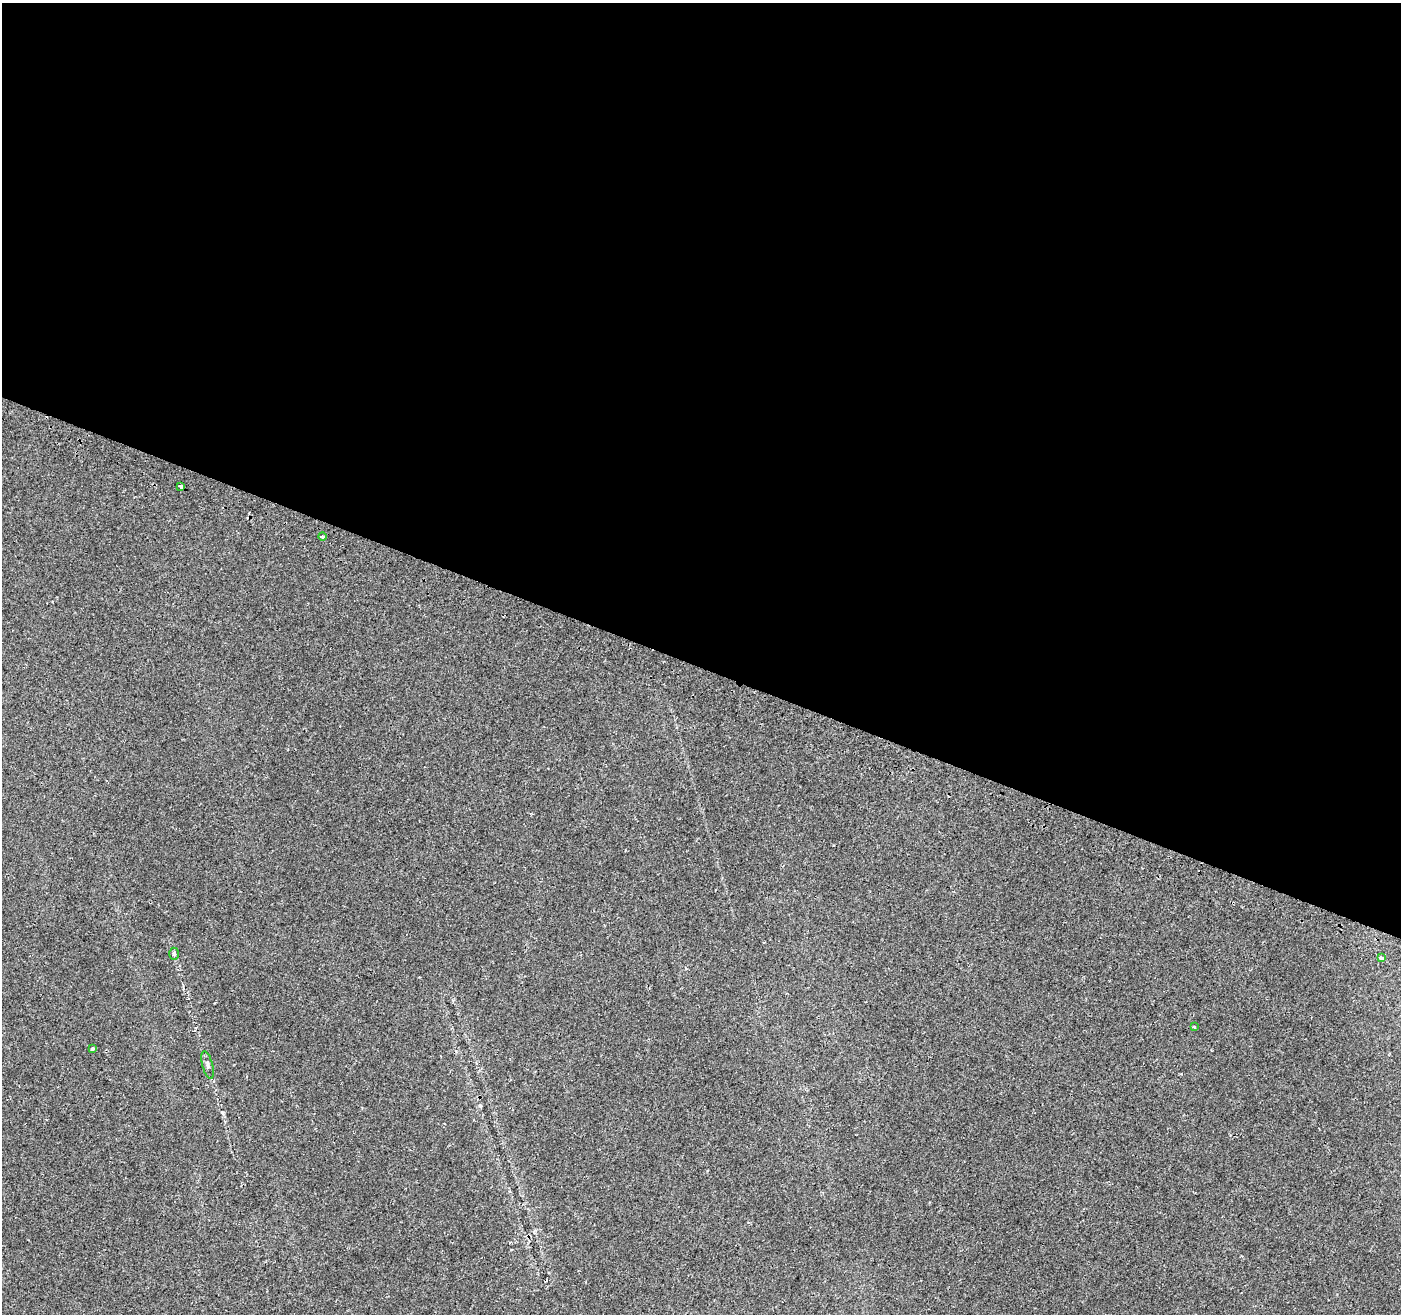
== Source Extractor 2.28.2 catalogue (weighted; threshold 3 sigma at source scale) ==
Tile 3 of 4 x 4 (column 3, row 1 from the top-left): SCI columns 2812-4210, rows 4173-5484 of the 5630 x 5788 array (HDU 1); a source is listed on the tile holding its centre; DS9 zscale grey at full resolution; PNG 1403 x 1316 px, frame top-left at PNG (2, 3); each listed source drawn as its Kron ellipse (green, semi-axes under 4 px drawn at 4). Shown black and unused: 51% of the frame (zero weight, under 2 of 3 exposures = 2% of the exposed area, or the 3 px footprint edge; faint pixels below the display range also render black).
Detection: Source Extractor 2.28.2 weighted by HDU 2 'WHT'; one run over the whole footprint, this tile lists its part. Background 0.0647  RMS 0.0089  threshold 0.04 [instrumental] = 3 sigma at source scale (4.5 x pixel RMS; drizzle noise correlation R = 1.50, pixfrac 1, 0.0396/0.0396 arcsec/px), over >= 5 px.
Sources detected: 9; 2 cosmic-ray / hot-pixel residue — neither listed nor drawn; the other 7 listed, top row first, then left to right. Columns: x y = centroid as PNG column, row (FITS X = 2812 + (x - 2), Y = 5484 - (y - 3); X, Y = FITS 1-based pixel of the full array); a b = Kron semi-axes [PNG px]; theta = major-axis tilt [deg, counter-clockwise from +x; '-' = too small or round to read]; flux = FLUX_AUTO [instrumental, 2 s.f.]
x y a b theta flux
181 486 4 3 - 11
322 537 4 3 - 2.8
174 954 6 5 - 1.5
1381 958 4 4 - 4.5
1194 1027 4 3 - 1.3
92 1049 4 3 - 3.1
208 1065 14 5 -75 2.6
Overlapping masked pixels (flux is a lower limit): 1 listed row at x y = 181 486